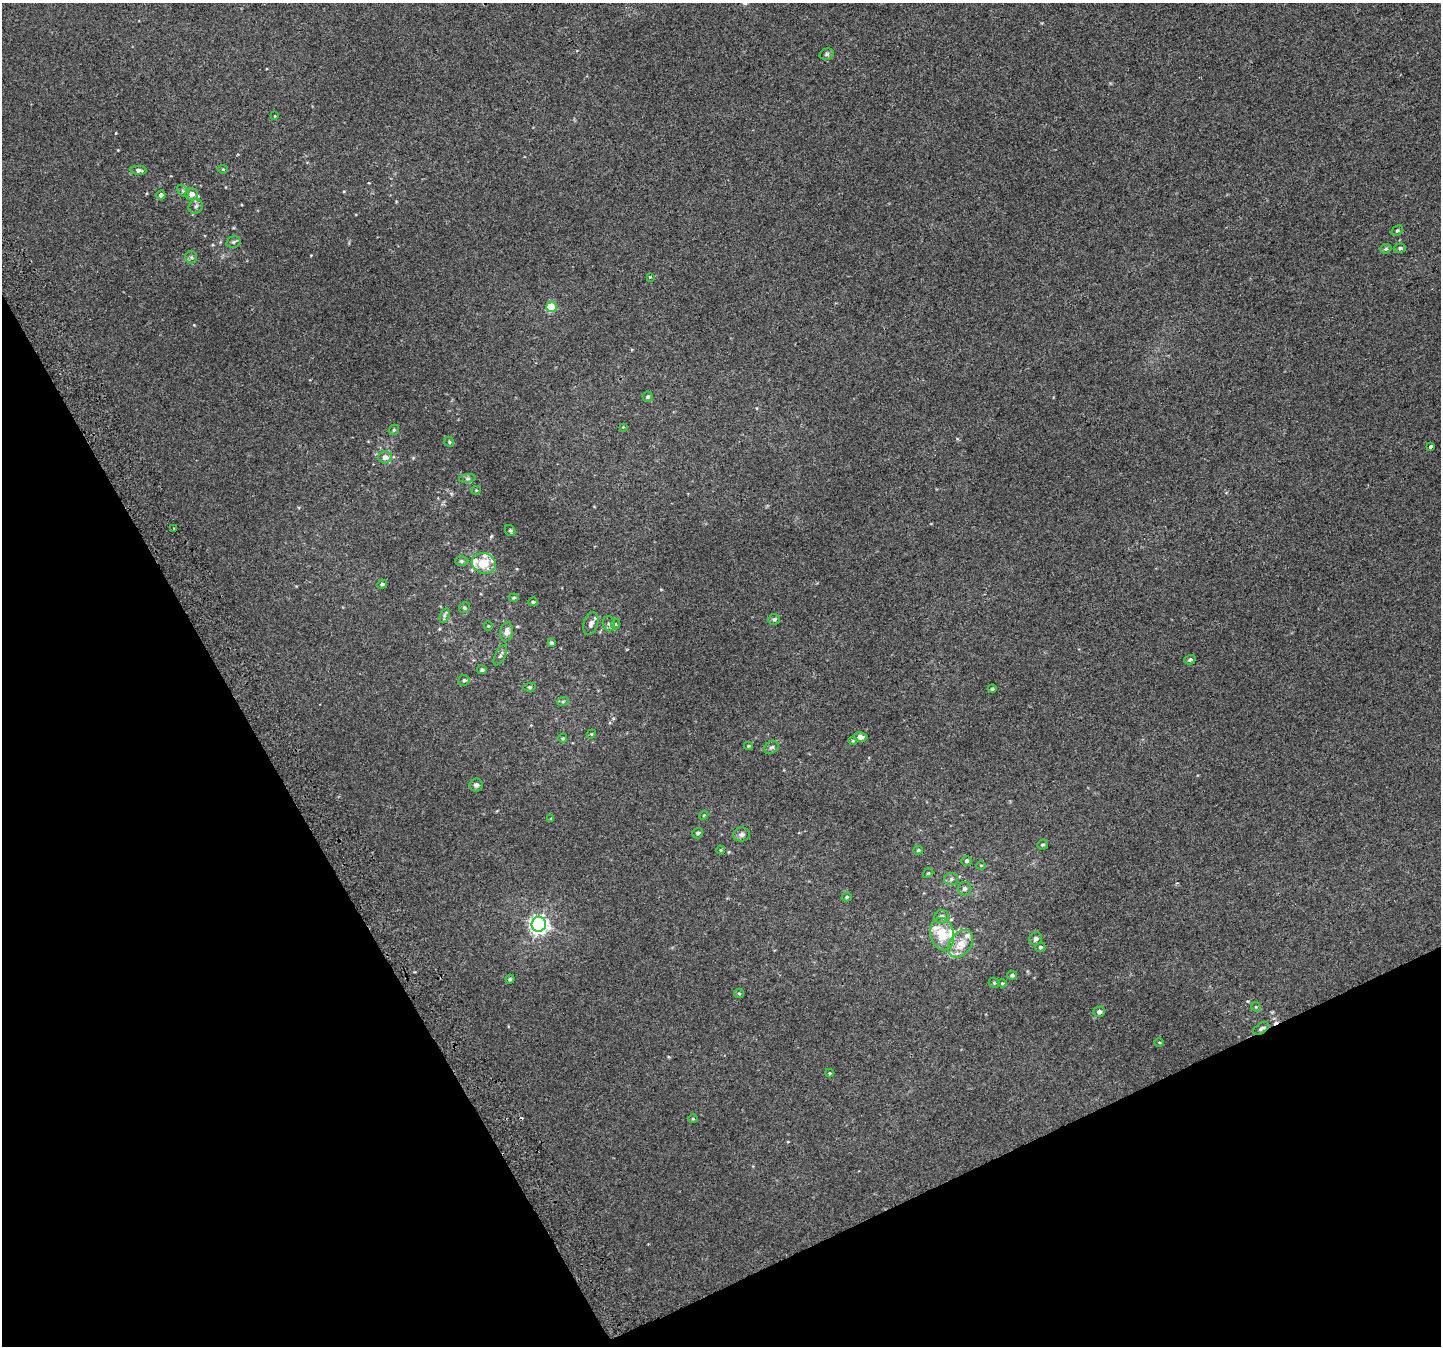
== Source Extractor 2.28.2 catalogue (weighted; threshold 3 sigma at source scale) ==
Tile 14 of 4 x 4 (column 2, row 4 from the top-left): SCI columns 1481-2919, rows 180-1523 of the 5835 x 5676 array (HDU 1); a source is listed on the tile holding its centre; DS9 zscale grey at full resolution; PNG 1443 x 1348 px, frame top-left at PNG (2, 3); each listed source drawn as its Kron ellipse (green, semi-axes under 4 px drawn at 4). Shown black and unused: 25% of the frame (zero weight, under 2 of 3 exposures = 2% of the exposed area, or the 3 px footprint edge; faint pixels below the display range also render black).
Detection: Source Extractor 2.28.2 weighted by HDU 2 'WHT'; one run over the whole footprint, this tile lists its part. Background 0.012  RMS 0.0062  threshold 0.0279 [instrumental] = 3 sigma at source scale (4.5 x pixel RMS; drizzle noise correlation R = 1.50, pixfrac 1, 0.0396/0.0396 arcsec/px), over >= 5 px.
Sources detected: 92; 1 cosmic-ray / hot-pixel residue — neither listed nor drawn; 8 inside a brighter listed object's ellipse — not listed separately; the other 83 listed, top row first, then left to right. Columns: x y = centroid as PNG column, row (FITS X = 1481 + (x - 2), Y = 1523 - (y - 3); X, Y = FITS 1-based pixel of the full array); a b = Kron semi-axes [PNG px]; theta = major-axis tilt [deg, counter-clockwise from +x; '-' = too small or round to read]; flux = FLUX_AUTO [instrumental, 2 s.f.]
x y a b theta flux
827 54 7 5 16 1.1
275 116 4 3 - 0.39
223 169 5 4 - 0.57
139 170 8 4 -5 1.9
183 191 7 4 -46 1.2
191 194 6 6 - 3.4
161 195 4 4 - 2.1
196 206 8 6 47 1.6
1397 230 6 4 47 0.98
233 242 7 5 15 1.2
1400 248 6 4 2 1
1386 249 6 4 20 0.99
191 257 6 6 - 1.3
650 277 3 3 - 2.5
551 307 5 5 - 22
648 397 5 5 - 1.1
623 427 4 4 - 0.48
394 430 5 4 - 0.79
449 442 5 4 - 0.82
1431 446 3 3 - 13
385 457 7 6 - 3.9
467 478 8 4 8 1.1
476 490 4 4 - 0.56
174 528 3 2 - 0.68
510 530 6 4 -55 0.83
461 561 6 5 - 1
484 563 12 10 -17 11
382 584 5 4 - 1.1
514 598 5 2 - 0.64
533 602 4 3 - 1
464 608 5 5 - 1
444 615 7 4 70 1.3
774 619 5 5 - 1.1
591 624 12 7 73 2.7
609 624 8 6 -75 1.7
615 624 5 3 - 0.54
488 626 5 3 - 0.44
507 632 9 6 80 3.5
551 643 4 4 - 1.4
500 655 11 5 62 1.5
1190 660 5 4 - 1.2
482 670 5 4 - 0.99
464 680 6 5 - 1.3
530 687 6 4 11 0.76
992 689 4 3 - 1
563 701 6 4 19 0.72
591 734 5 3 - 0.51
861 737 7 4 -12 3.7
563 738 4 3 - 0.73
853 741 4 4 - 0.73
748 746 4 4 - 0.69
771 747 8 6 39 1.6
476 785 6 6 - 1.8
704 815 5 3 - 0.57
551 818 4 3 - 0.62
698 833 5 5 - 1.3
742 834 8 7 - 2
1042 845 5 5 - 0.91
721 850 4 4 - 0.61
918 850 5 4 - 0.82
966 861 5 5 - 1.4
981 865 5 3 - 0.49
928 873 5 4 - 0.86
951 879 7 6 - 1.5
965 889 7 6 - 1.8
847 897 5 4 - 0.9
941 917 7 6 - 2
539 924 7 7 - 270
942 934 16 11 -78 14
1036 939 7 6 - 1.7
961 944 15 10 54 8.6
1040 947 5 4 - 1.1
1012 975 5 4 - 1.1
510 979 4 4 - 0.78
994 983 6 4 -21 0.8
1002 983 4 4 - 0.51
739 993 5 4 - 0.74
1256 1007 5 4 - 0.78
1099 1012 6 5 - 2.2
1261 1028 8 5 33 1.6
1159 1042 5 3 - 0.53
830 1073 4 4 - 0.59
693 1119 5 3 - 0.58
Overlapping masked pixels (flux is a lower limit): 1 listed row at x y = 1261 1028